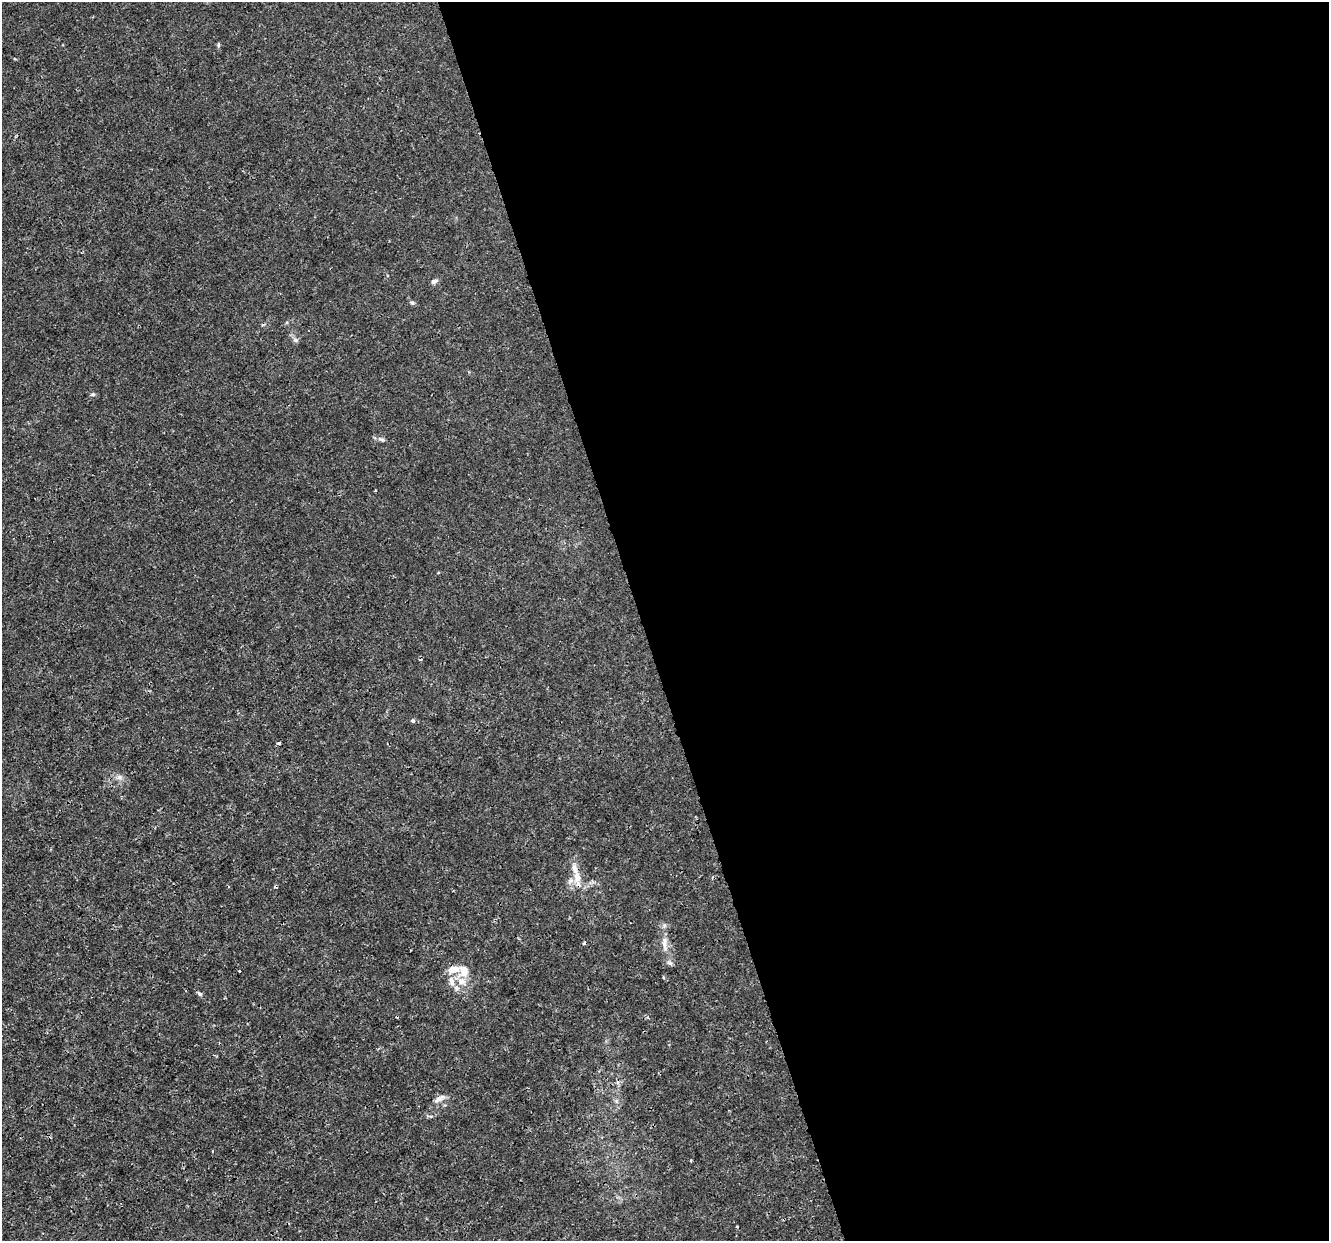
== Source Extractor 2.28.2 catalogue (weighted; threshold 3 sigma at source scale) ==
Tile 8 of 4 x 4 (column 4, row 2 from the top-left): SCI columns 3984-5310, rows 2590-3828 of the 5310 x 5126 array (HDU 1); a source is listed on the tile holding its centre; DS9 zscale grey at full resolution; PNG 1331 x 1243 px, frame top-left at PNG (2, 2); no overlay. Shown black and unused: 52% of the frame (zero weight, under 3 of 4 exposures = <1% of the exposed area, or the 3 px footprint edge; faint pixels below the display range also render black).
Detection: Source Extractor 2.28.2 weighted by HDU 2 'WHT'; one run over the whole footprint, this tile lists its part. Background 0.00258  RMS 8.2e-04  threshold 0.00367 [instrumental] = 3 sigma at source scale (4.5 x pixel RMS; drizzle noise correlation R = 1.50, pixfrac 1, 0.0396/0.0396 arcsec/px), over >= 5 px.
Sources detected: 25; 2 cosmic-ray / hot-pixel residue — not listed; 4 inside a brighter listed object's ellipse — not listed separately; the other 19 listed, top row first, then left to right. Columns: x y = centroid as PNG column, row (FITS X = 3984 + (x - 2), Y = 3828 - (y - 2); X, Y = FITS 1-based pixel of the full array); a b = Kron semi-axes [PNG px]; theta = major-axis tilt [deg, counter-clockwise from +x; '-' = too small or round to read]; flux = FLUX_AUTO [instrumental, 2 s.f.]
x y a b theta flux
218 45 6 4 71 0.1
434 281 8 5 31 0.22
412 303 6 5 - 0.14
296 340 8 5 -26 0.19
93 394 6 5 - 0.13
381 439 9 4 -21 0.19
413 721 4 4 - 0.16
279 743 3 3 - 0.4
119 777 7 5 60 0.22
577 878 12 9 -75 0.81
664 944 14 6 -78 0.51
670 963 8 4 -44 0.18
239 971 3 2 - 0.11
464 971 15 11 -72 1
451 981 14 7 -77 0.48
199 994 8 4 -44 0.15
439 1099 16 6 31 0.4
431 1116 6 4 18 0.12
691 1160 4 2 - 0.066